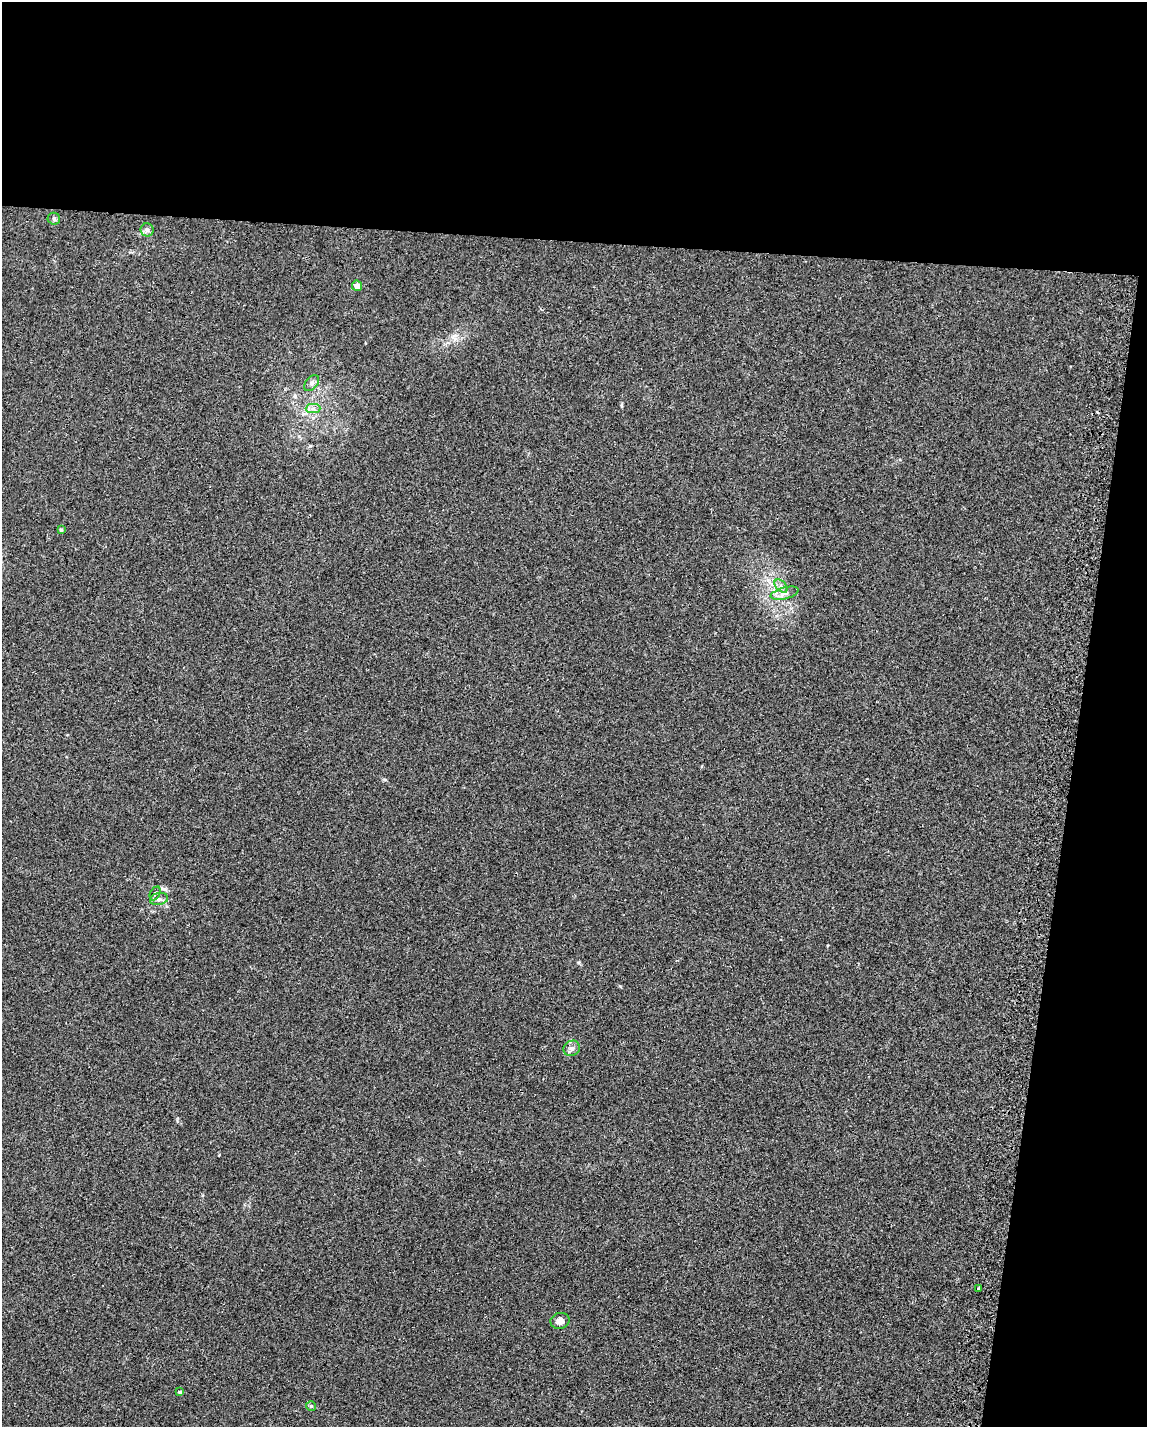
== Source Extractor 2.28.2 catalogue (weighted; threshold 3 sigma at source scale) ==
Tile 4 of 4 x 3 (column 4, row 1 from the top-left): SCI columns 3473-4617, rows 3075-4499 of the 4651 x 4613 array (HDU 1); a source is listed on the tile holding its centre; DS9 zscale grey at full resolution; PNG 1149 x 1429 px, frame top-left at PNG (2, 2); each listed source drawn as its Kron ellipse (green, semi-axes under 4 px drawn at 4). Shown black and unused: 23% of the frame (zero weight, under 2 of 3 exposures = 2% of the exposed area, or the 3 px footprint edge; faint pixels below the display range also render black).
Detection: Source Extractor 2.28.2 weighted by HDU 2 'WHT'; one run over the whole footprint, this tile lists its part. Background 0.029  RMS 0.0075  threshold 0.0335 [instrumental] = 3 sigma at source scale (4.5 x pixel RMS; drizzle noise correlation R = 1.50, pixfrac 1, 0.05/0.05 arcsec/px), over >= 5 px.
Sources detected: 15; all 15 listed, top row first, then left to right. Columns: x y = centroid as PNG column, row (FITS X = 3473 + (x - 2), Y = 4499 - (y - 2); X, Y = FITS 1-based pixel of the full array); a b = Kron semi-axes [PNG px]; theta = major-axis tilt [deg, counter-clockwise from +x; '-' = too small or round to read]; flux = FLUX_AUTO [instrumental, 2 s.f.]
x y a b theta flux
54 219 6 6 - 1.9
147 230 6 6 - 2
357 286 5 5 - 5.8
312 383 9 6 50 2.2
313 408 7 4 1 2.1
61 530 4 4 - 1.1
781 586 8 5 -45 2.4
785 593 14 5 15 4.3
155 893 7 5 64 1.5
159 899 9 6 11 2.7
572 1048 8 7 - 2.7
978 1288 4 3 - 1.8
560 1321 10 8 12 4.3
180 1392 4 4 - 1.2
311 1406 5 5 - 1.1